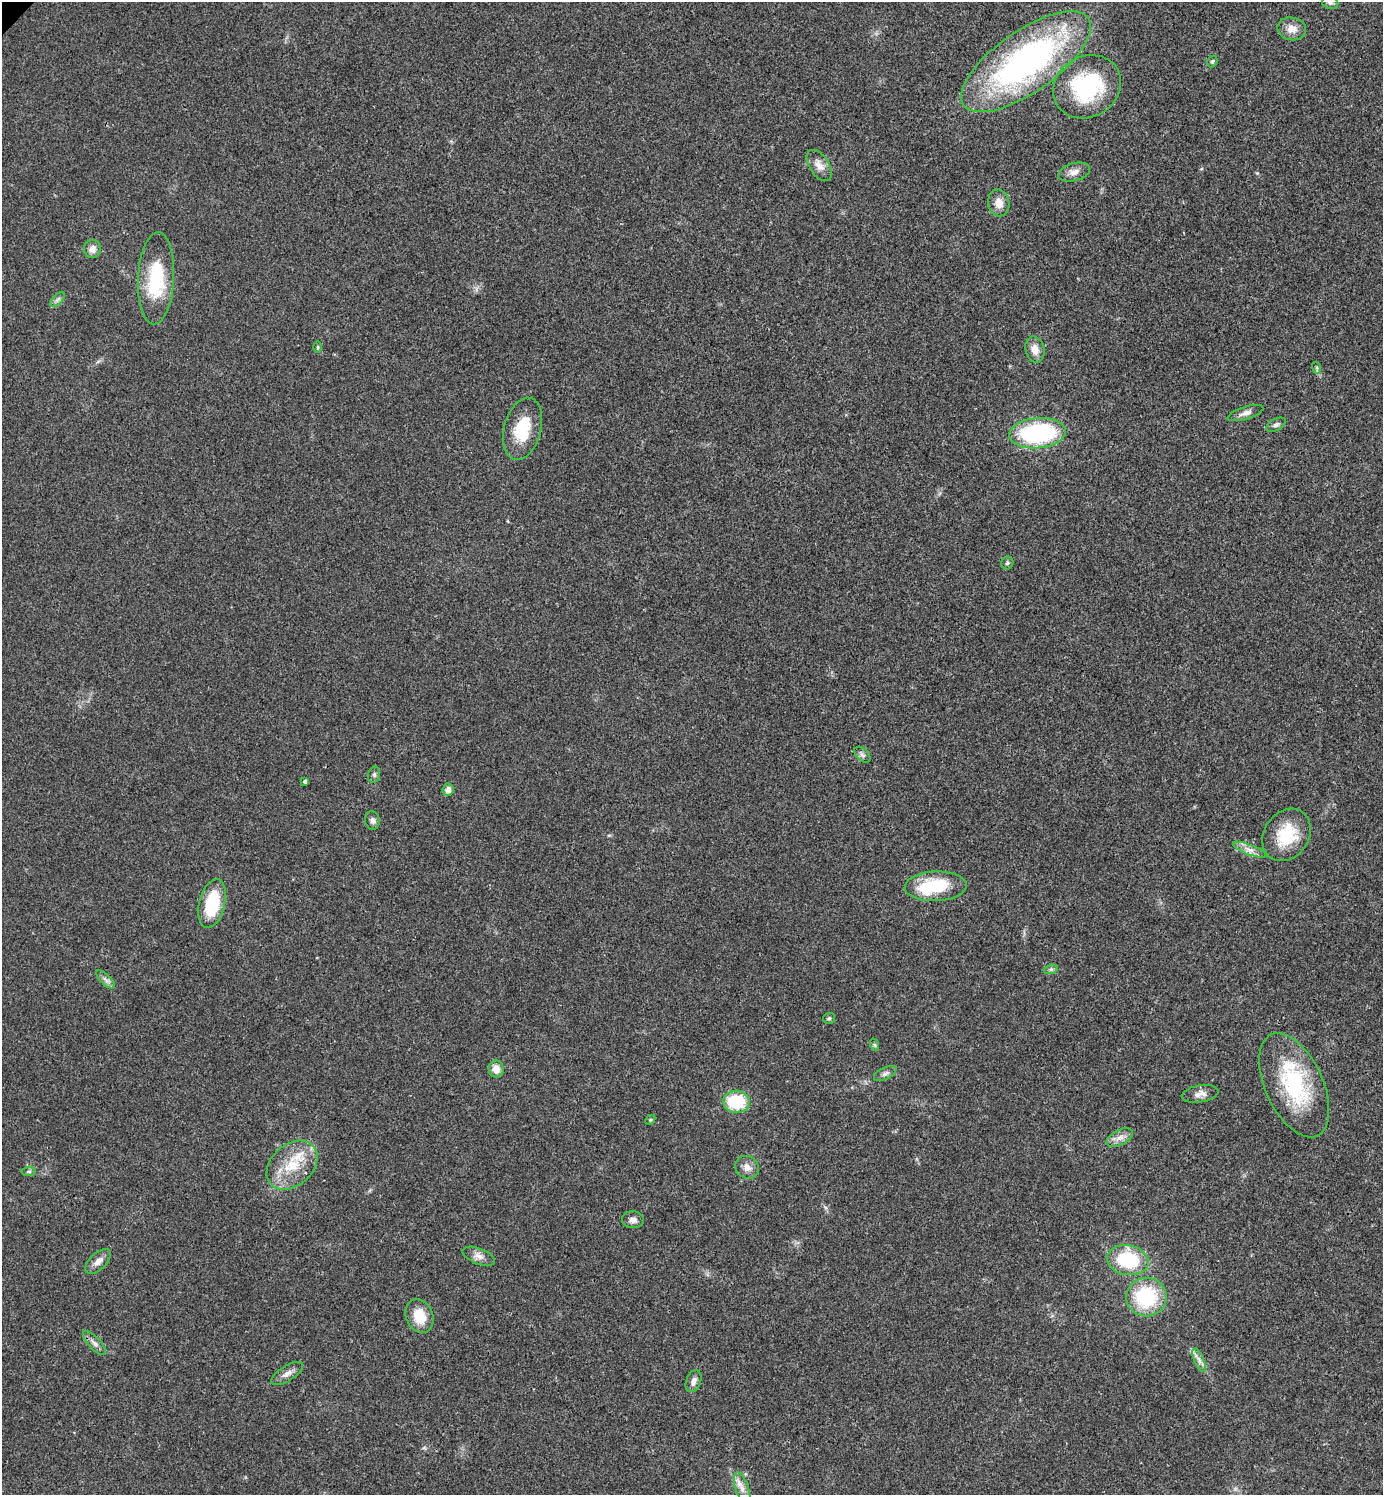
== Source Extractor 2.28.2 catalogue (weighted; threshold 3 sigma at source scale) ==
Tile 6 of 4 x 4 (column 2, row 2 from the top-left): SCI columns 1540-2920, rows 2995-4487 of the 5984 x 5984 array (HDU 1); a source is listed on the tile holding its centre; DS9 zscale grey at full resolution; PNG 1385 x 1497 px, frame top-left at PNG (2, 2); each listed source drawn as its Kron ellipse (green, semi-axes under 4 px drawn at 4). Shown black and unused: <1% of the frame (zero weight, under 3 of 4 exposures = <1% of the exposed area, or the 3 px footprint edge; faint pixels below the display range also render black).
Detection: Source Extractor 2.28.2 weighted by HDU 2 'WHT'; one run over the whole footprint, this tile lists its part. Background 0.0203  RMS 0.004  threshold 0.0182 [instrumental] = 3 sigma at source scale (4.5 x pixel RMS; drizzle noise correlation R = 1.50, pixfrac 1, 0.05/0.05 arcsec/px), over >= 5 px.
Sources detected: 55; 2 inside a brighter listed object's ellipse — not listed separately; the other 53 listed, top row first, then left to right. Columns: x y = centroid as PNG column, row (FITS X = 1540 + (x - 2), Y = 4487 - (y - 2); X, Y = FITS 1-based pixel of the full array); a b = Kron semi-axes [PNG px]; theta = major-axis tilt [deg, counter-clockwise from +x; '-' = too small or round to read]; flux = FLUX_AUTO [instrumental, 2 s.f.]
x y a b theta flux
1330 2 8 6 -15 1.2
1292 29 14 11 -12 4.4
1026 62 76 30 35 130
1212 62 6 5 - 0.66
1087 87 35 30 31 42
819 165 17 9 -57 3.8
1074 172 16 8 15 2.8
999 203 13 10 -80 4.1
92 249 9 8 - 2.7
156 278 46 18 87 26
58 300 9 5 45 1.2
317 347 6 4 89 0.49
1035 350 13 9 -76 3.9
1317 368 6 4 -73 0.65
1245 413 18 6 18 2.2
1276 425 10 6 29 1.2
523 429 32 18 75 16
1038 433 28 15 5 51
1007 563 6 6 - 0.77
862 755 10 6 -44 1.2
374 775 8 6 76 0.99
305 781 4 4 - 0.8
448 790 6 5 - 2
372 820 9 7 -77 1.5
1286 835 28 22 55 17
1250 850 17 5 -21 2.9
936 886 31 15 2 20
212 904 25 13 76 19
1051 969 7 4 18 0.79
105 979 12 5 -45 1.6
829 1018 6 5 - 0.73
875 1045 6 4 -71 0.56
496 1069 8 7 - 3.7
885 1073 12 6 27 1.4
1294 1085 56 29 -65 40
1200 1094 18 8 10 2.9
736 1102 13 11 -6 20
650 1120 5 4 - 0.5
1120 1138 14 7 26 2.8
292 1165 29 20 41 15
747 1167 12 11 - 2.9
29 1171 7 4 5 0.74
633 1220 11 8 -5 2.2
479 1256 17 8 -21 2.9
1128 1260 21 15 -10 25
98 1261 16 8 43 3
1146 1297 20 19 - 30
419 1316 17 13 -68 8.8
94 1343 15 6 -47 2
1199 1360 12 4 -66 1.9
287 1373 18 7 32 2.7
693 1381 11 7 68 2.3
742 1489 17 6 -72 2.6
Isophote crosses this tile's border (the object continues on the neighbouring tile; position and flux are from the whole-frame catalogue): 1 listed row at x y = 1330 2